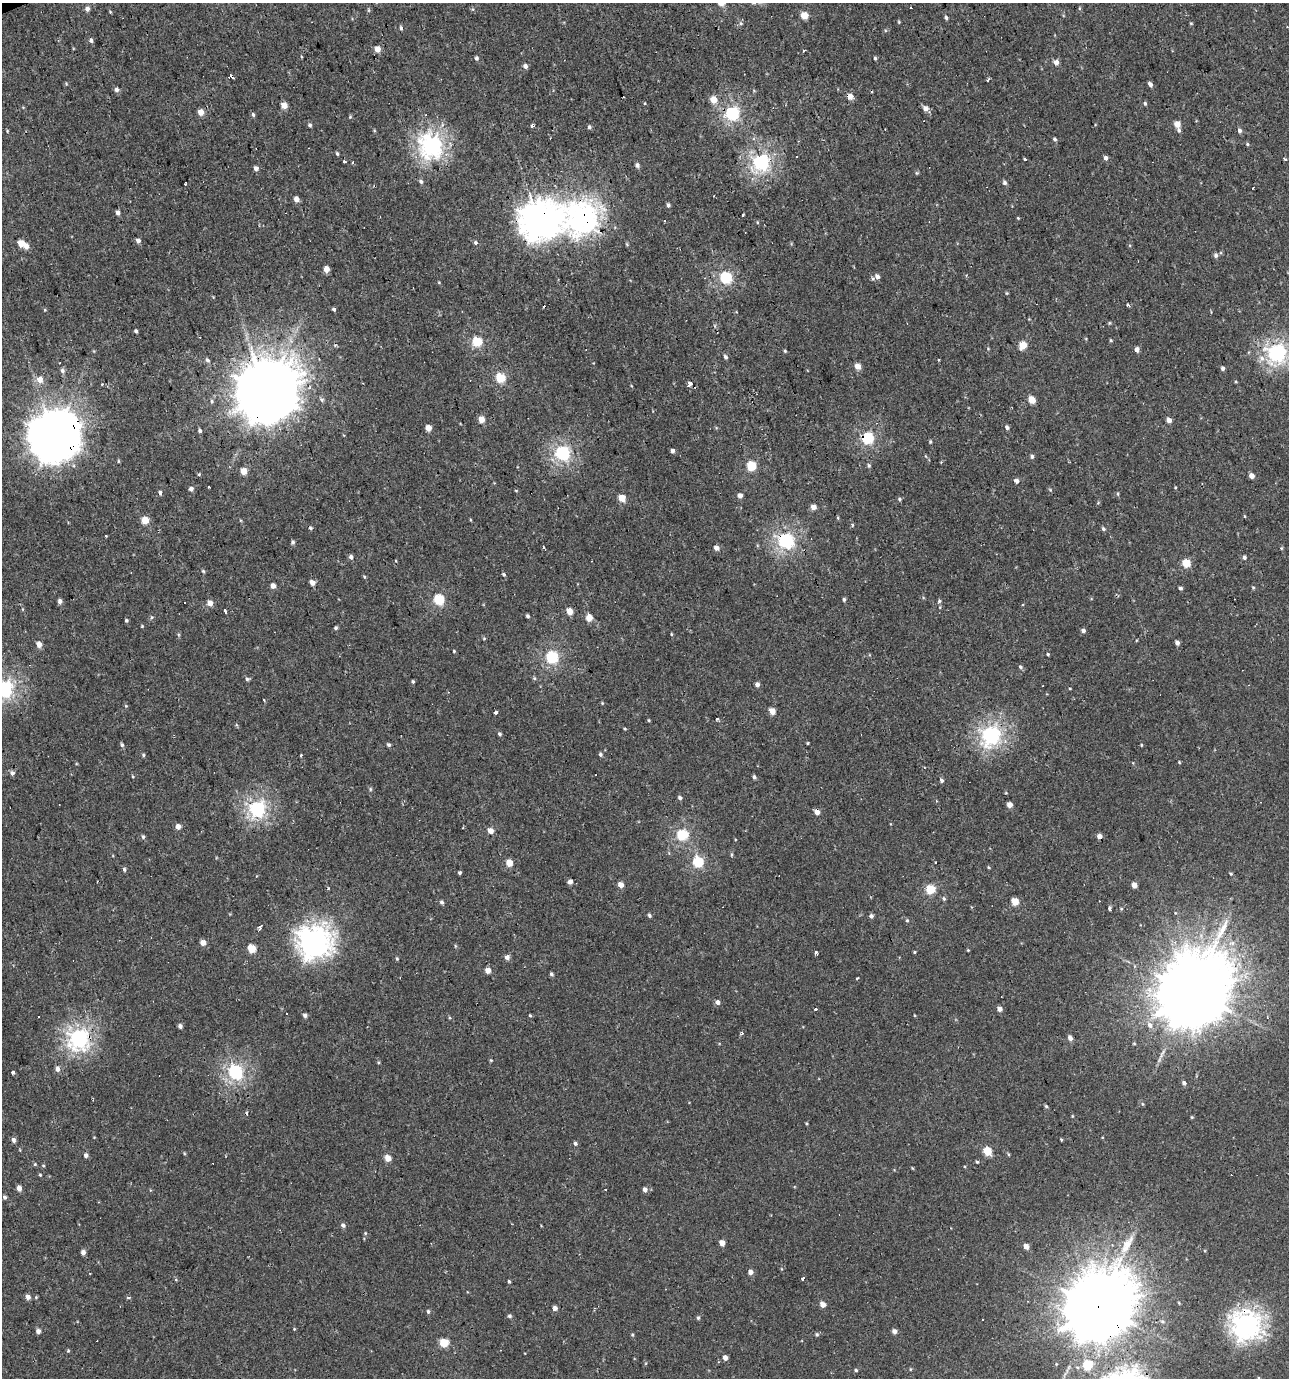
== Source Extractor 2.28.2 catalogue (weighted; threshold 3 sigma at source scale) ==
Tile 11 of 4 x 4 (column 3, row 3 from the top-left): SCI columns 2701-3987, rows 1377-2752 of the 5344 x 5504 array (HDU 1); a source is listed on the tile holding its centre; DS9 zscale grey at full resolution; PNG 1291 x 1380 px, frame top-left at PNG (2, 3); no overlay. Shown black and unused: <1% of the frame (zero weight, under 2 of 3 exposures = <1% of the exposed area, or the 3 px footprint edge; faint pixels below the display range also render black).
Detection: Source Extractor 2.28.2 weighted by HDU 2 'WHT'; one run over the whole footprint, this tile lists its part. Background 0.00109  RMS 0.0043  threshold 0.0194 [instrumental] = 3 sigma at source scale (4.5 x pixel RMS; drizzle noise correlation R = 1.50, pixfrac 1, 0.0396/0.0396 arcsec/px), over >= 5 px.
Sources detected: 277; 17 cosmic-ray / hot-pixel residue — not listed; the other 260 listed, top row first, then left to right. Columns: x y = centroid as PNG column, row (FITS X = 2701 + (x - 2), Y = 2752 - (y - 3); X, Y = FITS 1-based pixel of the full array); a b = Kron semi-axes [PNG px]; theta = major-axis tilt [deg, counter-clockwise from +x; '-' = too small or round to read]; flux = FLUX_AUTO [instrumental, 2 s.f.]
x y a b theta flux
87 9 5 5 - 1.7
804 15 5 5 - 4.6
946 18 5 4 - 0.75
1191 23 5 3 - 0.35
401 28 5 4 - 0.65
91 40 5 4 - 0.96
377 49 4 4 - 4.7
804 51 4 3 - 0.5
476 58 5 4 - 0.93
875 58 4 4 - 0.55
1056 62 4 4 - 2.6
525 66 6 5 - 1.3
232 77 5 3 - 4.5
1150 84 5 4 - 1.3
117 90 5 4 - 1.4
850 96 5 4 - 3.7
713 99 5 5 - 5.8
1145 103 5 4 - 0.64
284 105 4 4 - 4.9
925 108 5 4 - 2.7
201 112 4 4 - 4.8
732 113 6 5 - 60
253 115 6 4 -63 0.69
1177 124 5 5 - 4.5
310 125 5 4 - 0.72
532 126 4 4 - 0.96
589 127 5 5 - 0.74
1179 130 6 5 - 0.86
1239 131 5 5 - 1
1054 139 4 4 - 0.75
1247 144 4 4 - 0.48
431 146 9 8 - 160
337 153 4 4 - 0.59
796 157 3 3 - 0.71
1106 158 5 4 - 1.2
1025 159 3 3 - 0.96
1285 159 4 3 - 1.4
344 161 4 3 - 0.53
761 162 6 6 - 100
637 165 5 4 - 1.3
256 168 5 5 - 1.4
421 182 6 5 - 0.8
185 183 4 2 - 0.52
1005 183 5 5 - 0.88
1253 188 3 2 - 0.35
296 199 4 4 - 2.9
668 205 5 4 - 0.77
118 213 4 4 - 1.6
743 215 2 2 - 0.7
583 217 11 10 - 300
1018 218 4 4 - 0.33
539 221 16 14 15 480
664 221 3 3 - 2.8
138 240 5 4 - 1.6
475 242 5 4 - 0.71
21 243 5 4 - 6.6
26 246 5 5 - 2.4
1216 255 6 5 - 1.1
326 269 4 4 - 3.9
726 277 5 5 - 40
877 277 6 5 - 1.6
1128 305 5 3 - 0.74
334 309 5 3 - 0.68
136 331 3 3 - 0.8
1111 340 4 4 - 0.43
477 341 5 5 - 23
1023 345 6 4 61 11
1137 350 4 4 - 2
785 351 4 3 - 0.45
1277 353 7 7 - 120
725 357 6 4 -45 0.72
1262 358 8 6 79 2
207 360 6 5 - 0.87
858 366 5 5 - 4
1223 368 4 4 - 1
62 371 6 6 - 1.1
500 378 5 5 - 22
40 380 6 6 - 3.8
690 384 4 3 - 6.2
267 392 20 19 - 2700
1032 400 5 4 - 7.6
481 419 4 4 - 4.8
1169 420 4 4 - 2.2
1007 427 5 4 - 1
428 428 4 4 - 4.7
200 431 5 4 - 0.78
54 437 17 16 - 1300
867 438 5 5 - 43
930 442 4 3 - 0.48
672 451 4 4 - 1.2
562 453 6 6 - 74
1032 456 5 4 - 0.86
869 465 5 4 - 0.58
751 466 5 5 - 19
244 471 4 4 - 6.3
1251 476 4 4 - 2.5
1016 481 4 4 - 1.7
208 487 3 3 - 0.79
191 489 4 4 - 1.5
160 492 5 4 - 0.99
1118 494 5 3 - 0.4
740 495 4 4 - 2
622 498 5 4 - 7.7
900 499 5 4 - 0.62
813 507 4 4 - 3.2
1244 516 4 3 - 0.32
145 520 5 5 - 7.6
1103 529 5 4 - 0.68
106 536 3 2 - 0.46
786 541 6 6 - 89
293 542 5 4 - 0.77
544 547 3 3 - 0.83
716 548 5 4 - 1.9
351 557 5 4 - 1.3
1244 557 5 4 - 0.88
1186 563 5 5 - 12
203 571 5 3 - 0.46
504 574 5 4 - 0.56
312 582 5 4 - 2.7
273 586 4 4 - 2.4
1180 588 4 4 - 0.87
439 599 5 5 - 24
844 599 5 4 - 0.69
60 601 5 4 - 1.3
939 601 5 4 - 0.66
210 603 5 5 - 2.9
225 611 4 3 - 2.4
569 611 5 4 - 5.2
528 616 5 4 - 0.64
152 617 5 5 - 0.56
589 618 5 4 - 6.7
126 620 4 4 - 0.51
142 626 3 3 - 0.37
336 628 5 4 - 0.65
1083 631 5 4 - 1.1
671 634 5 3 - 0.36
484 639 5 3 - 0.35
1177 642 4 4 - 1.4
39 644 5 4 - 3.2
454 651 3 3 - 0.35
1048 654 4 3 - 0.47
552 657 5 5 - 47
1020 667 6 4 -25 0.68
534 678 5 4 - 0.49
247 679 6 5 - 0.72
413 681 4 3 - 0.56
757 684 4 4 - 1.5
4 689 6 6 - 110
264 700 3 2 - 0.46
772 711 5 4 - 5.7
495 712 4 3 - 2.4
717 718 3 3 - 14
500 734 5 4 - 0.7
991 735 7 7 - 120
122 745 6 4 -75 0.73
389 745 4 4 - 0.8
1141 745 3 3 - 0.38
600 754 5 5 - 0.71
143 755 5 4 - 0.55
301 755 4 2 - 0.37
1179 762 4 3 - 0.31
12 773 6 6 - 1
754 777 5 4 - 0.81
942 780 5 4 - 0.79
370 789 6 3 -72 0.52
680 798 5 4 - 0.86
1009 805 4 4 - 2.6
257 809 6 6 - 97
817 812 5 4 - 3.3
178 826 5 5 - 2.1
490 831 4 4 - 3.6
682 835 5 5 - 31
1099 836 5 4 - 2.1
143 837 5 4 - 0.7
731 854 5 3 - 0.48
698 862 5 5 - 28
936 862 3 3 - 2.3
509 863 5 5 - 5.5
124 869 5 4 - 0.76
460 873 3 3 - 0.71
1231 874 5 3 - 0.43
570 882 4 4 - 1.8
621 885 4 4 - 4.2
1134 885 4 4 - 2.8
931 889 5 5 - 18
944 899 5 4 - 0.62
1015 901 5 4 - 9.7
442 902 6 4 -27 0.74
1110 909 4 3 - 9.6
649 915 5 4 - 0.68
871 916 5 4 - 1.2
907 920 4 4 - 0.48
260 927 3 3 - 1.3
315 941 11 11 - 320
203 943 4 4 - 3.5
252 949 5 5 - 13
914 952 3 3 - 0.39
816 953 3 3 - 2.2
507 957 5 5 - 1.6
397 959 4 4 - 0.49
488 970 4 4 - 3.4
551 974 4 4 - 0.76
857 978 3 2 - 0.47
1192 992 23 21 75 5200
717 1002 5 4 - 1.6
999 1009 5 4 - 2.2
816 1010 3 3 - 5.9
305 1015 4 4 - 1.1
530 1015 4 4 - 0.4
1150 1025 8 7 - 1.8
180 1026 4 4 - 1.2
741 1033 5 3 - 0.55
79 1038 8 7 - 140
1070 1038 5 4 - 1.8
1134 1043 5 3 - 0.35
491 1060 4 3 - 0.38
57 1069 5 5 - 1.8
235 1072 6 6 - 78
12 1073 3 3 - 2.4
1184 1083 4 4 - 1.1
1046 1106 5 4 - 0.53
1192 1117 4 4 - 0.41
1061 1139 5 3 - 0.39
13 1140 5 5 - 1.3
575 1143 5 4 - 0.8
987 1151 5 5 - 13
1008 1154 5 3 - 0.38
86 1155 4 4 - 1.3
388 1158 5 4 - 5.4
977 1162 4 4 - 0.47
35 1164 4 3 - 0.4
40 1175 4 3 - 0.38
19 1188 5 4 - 2.5
645 1189 5 4 - 1.6
606 1190 3 2 - 0.78
5 1197 5 4 - 0.78
343 1225 6 5 - 1.2
722 1243 4 4 - 4.7
1126 1244 15 11 44 5
1026 1246 4 4 - 3.4
83 1252 4 4 - 1.9
750 1272 4 4 - 2.2
803 1279 3 3 - 4.6
509 1281 4 3 - 0.5
28 1297 5 4 - 2.2
823 1304 5 4 - 3.3
1098 1307 21 20 - 4600
555 1308 4 4 - 1.6
428 1311 5 4 - 0.67
509 1316 5 4 - 0.78
698 1318 5 4 - 0.63
1247 1324 10 9 - 250
38 1331 4 4 - 1.6
894 1331 5 4 - 1.9
817 1334 5 4 - 0.59
444 1342 5 5 - 15
725 1358 4 4 - 2.7
718 1362 4 2 - 0.44
1088 1365 5 5 - 24
856 1370 4 3 - 0.49
Overlapping masked pixels (flux is a lower limit): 10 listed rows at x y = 232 77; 583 217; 539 221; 267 392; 54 437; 867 438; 786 541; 817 812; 1098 1307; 1247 1324
Isophote crosses this tile's border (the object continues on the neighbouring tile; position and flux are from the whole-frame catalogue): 1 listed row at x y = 4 689